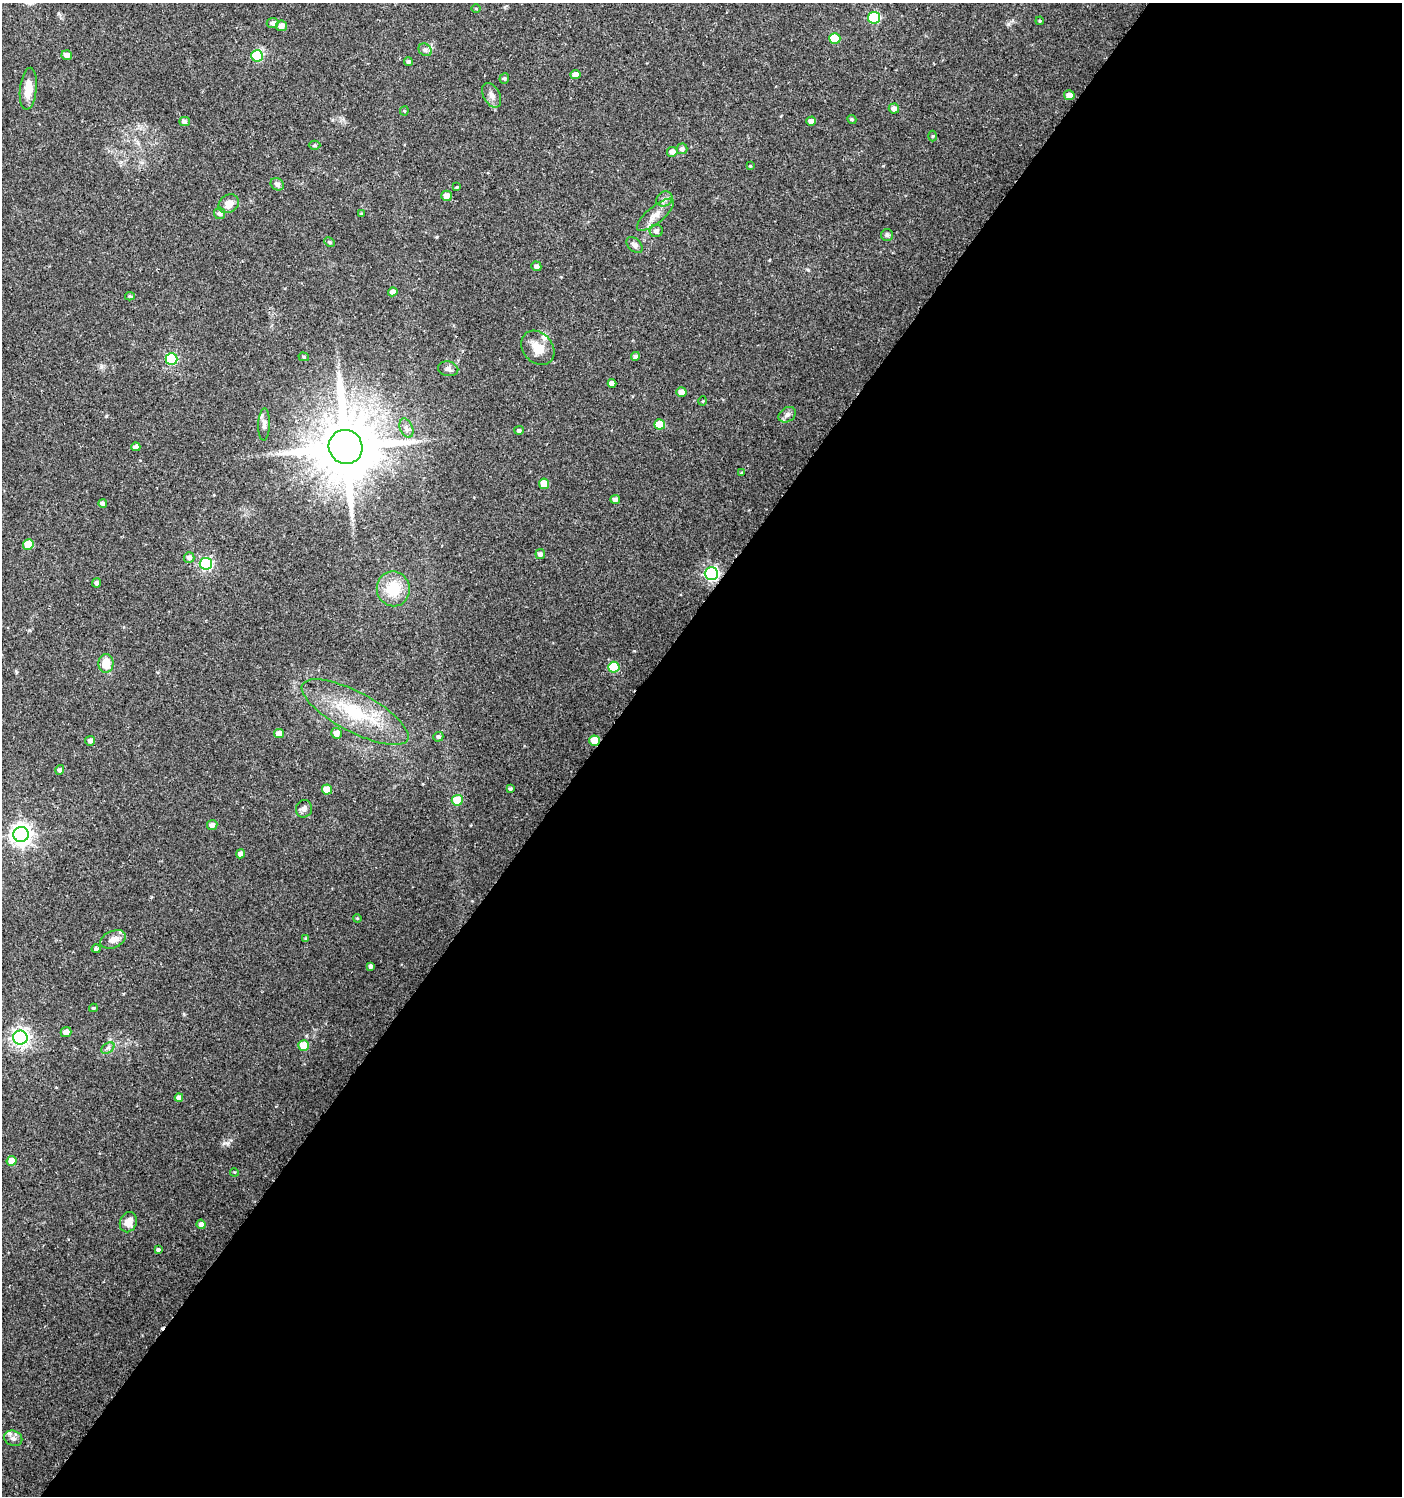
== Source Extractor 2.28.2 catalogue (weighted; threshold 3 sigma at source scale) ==
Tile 12 of 4 x 4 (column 4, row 3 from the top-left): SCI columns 4442-5841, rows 1496-2989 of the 6032 x 6001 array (HDU 1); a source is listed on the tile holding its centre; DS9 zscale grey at full resolution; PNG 1404 x 1498 px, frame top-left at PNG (2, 3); each listed source drawn as its Kron ellipse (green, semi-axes under 4 px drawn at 4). Shown black and unused: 58% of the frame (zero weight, under 2 of 3 exposures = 1% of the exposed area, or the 3 px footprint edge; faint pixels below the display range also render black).
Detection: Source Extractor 2.28.2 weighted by HDU 2 'WHT'; one run over the whole footprint, this tile lists its part. Background 0.025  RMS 0.0041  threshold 0.0186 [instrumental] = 3 sigma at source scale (4.5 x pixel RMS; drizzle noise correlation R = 1.50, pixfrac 1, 0.0396/0.0396 arcsec/px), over >= 5 px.
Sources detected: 100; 1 inside a brighter listed object's ellipse — not listed separately; the other 99 listed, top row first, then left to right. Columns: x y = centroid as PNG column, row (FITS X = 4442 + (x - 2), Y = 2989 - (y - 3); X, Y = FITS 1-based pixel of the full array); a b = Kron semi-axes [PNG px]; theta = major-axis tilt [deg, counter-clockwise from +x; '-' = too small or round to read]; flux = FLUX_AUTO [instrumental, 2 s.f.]
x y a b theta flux
476 9 4 3 - 0.32
874 18 6 5 - 32
1040 21 4 4 - 0.41
273 23 6 5 - 1.6
281 26 5 5 - 3.1
835 38 5 5 - 13
425 50 7 5 -43 1
67 55 5 5 - 2.7
257 56 6 5 - 23
408 62 4 4 - 0.82
575 74 5 4 - 3
504 78 5 5 - 0.64
28 89 21 8 84 6.1
492 95 13 8 -62 2.5
1069 95 5 5 - 2.9
894 108 5 5 - 1.9
404 111 4 4 - 0.44
852 119 5 4 - 0.56
811 121 4 4 - 2.2
184 122 5 4 - 1.2
933 136 5 3 - 0.41
315 145 6 4 0 0.59
682 149 5 5 - 1.5
672 152 5 5 - 2.6
750 166 4 3 - 0.35
277 184 7 5 -39 1.3
457 187 3 3 - 0.69
446 196 5 5 - 3.3
664 199 8 7 - 1.7
229 204 11 8 33 3.8
219 213 6 5 - 1.3
362 214 4 3 - 0.59
655 215 23 8 40 4.4
656 231 6 6 - 1.4
887 235 6 6 - 0.83
329 242 6 4 -27 0.56
635 245 9 6 -44 1.7
536 266 5 4 - 1.5
393 292 5 4 - 2
130 296 5 4 - 0.59
538 348 19 14 -49 6.1
635 356 4 4 - 1
304 357 5 4 - 0.58
171 359 6 5 - 37
448 369 10 7 -10 1.4
612 383 4 4 - 2
681 392 5 5 - 2.7
703 401 5 3 - 0.31
787 415 9 7 36 1.5
264 424 16 6 88 1.9
660 424 5 5 - 10
406 428 10 6 -68 1.6
519 430 5 4 - 1.1
136 447 4 4 - 2
346 447 17 16 - 3700
742 473 4 3 - 0.42
544 484 5 5 - 6.4
615 499 5 4 - 1.2
103 503 4 4 - 1.1
28 544 5 5 - 8.2
540 554 5 5 - 1.2
189 557 5 5 - 1.5
206 564 6 6 - 51
711 574 6 6 - 87
96 583 4 4 - 1.2
393 589 17 16 - 12
106 663 9 7 86 8.3
614 667 5 5 - 20
355 712 59 20 -28 28
279 733 5 4 - 3.6
337 733 5 5 - 2.8
438 737 5 4 - 0.79
90 741 5 4 - 1.4
595 741 5 5 - 11
60 770 5 4 - 1.2
327 789 5 5 - 5.9
510 789 4 4 - 0.66
457 800 5 5 - 12
304 809 9 8 - 1.6
212 825 5 5 - 1.9
21 834 7 7 - 240
241 854 4 4 - 1.8
357 918 4 3 - 0.36
305 938 4 3 - 0.51
113 939 13 8 22 2.9
96 949 4 4 - 0.99
371 966 4 3 - 1
93 1008 4 3 - 0.58
66 1032 5 5 - 2.5
20 1038 7 7 - 160
304 1045 5 5 - 9.5
108 1048 7 4 33 0.98
179 1098 4 4 - 1.7
12 1161 5 5 - 4.8
234 1172 4 3 - 0.35
128 1222 10 8 68 3.4
201 1224 4 4 - 1.8
158 1249 3 3 - 13
13 1438 9 7 -22 1.7
Overlapping masked pixels (flux is a lower limit): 1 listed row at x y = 595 741
Unlisted compact peaks at least as high as the median listed source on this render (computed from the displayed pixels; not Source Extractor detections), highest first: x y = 224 1143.